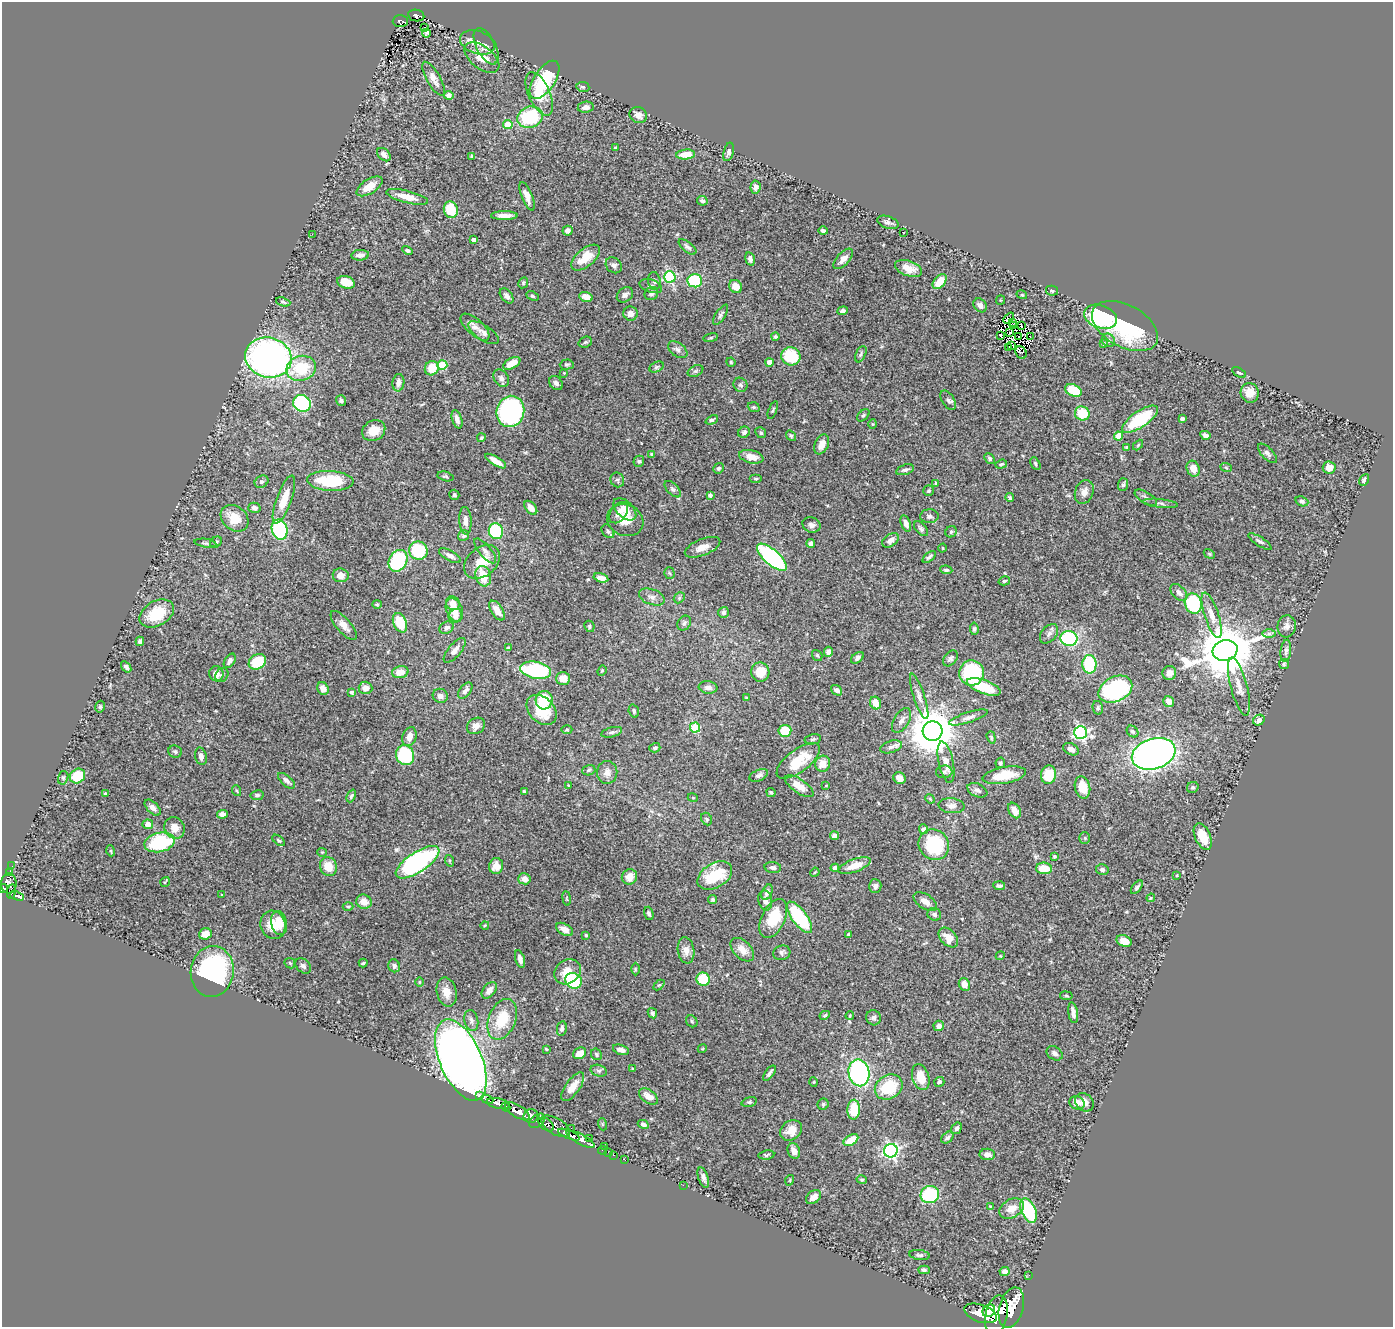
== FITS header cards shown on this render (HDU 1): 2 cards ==
NAXIS1  =                 1391
NAXIS2  =                 1325

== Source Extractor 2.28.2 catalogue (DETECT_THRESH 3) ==
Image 1391 x 1325 px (HDU 1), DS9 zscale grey, 1 PNG px = 1 image px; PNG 1395 x 1329 px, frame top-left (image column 1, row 1325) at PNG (2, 2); each listed source drawn as its Kron ellipse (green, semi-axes under 4 px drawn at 4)
Background 0.894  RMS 0.025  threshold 0.0753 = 3 sigma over >= 5 px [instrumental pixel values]
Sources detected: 469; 1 with non-positive FLUX_AUTO (blend fragments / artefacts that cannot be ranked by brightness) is neither listed nor drawn; the other 468 listed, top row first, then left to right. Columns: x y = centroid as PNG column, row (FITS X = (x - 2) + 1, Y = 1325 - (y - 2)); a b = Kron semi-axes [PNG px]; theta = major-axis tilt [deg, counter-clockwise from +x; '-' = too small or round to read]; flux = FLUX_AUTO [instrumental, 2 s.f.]
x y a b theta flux
416 15 8 6 -9 140
400 21 7 6 - 160
425 27 3 2 - 3.9
426 33 4 3 - 1.5
477 42 18 11 -19 17
486 46 20 9 -62 11
482 58 20 11 -38 29
433 79 19 7 -60 14
544 80 21 10 57 110
583 87 6 5 - 2.9
539 94 23 10 -66 36
449 95 5 4 - 9.8
586 107 8 5 7 8.4
638 115 9 7 -30 12
530 117 13 10 18 100
508 125 4 4 - 48
615 147 3 2 - 1.3
729 152 9 5 75 6
686 154 9 5 5 23
384 155 8 5 -43 8.3
472 156 4 3 - 2.9
370 186 15 7 33 17
755 187 7 5 85 5.9
527 196 15 5 -68 14
407 197 21 6 -14 26
702 201 5 4 - 4.2
451 210 8 7 - 44
504 216 13 4 1 12
888 222 11 6 -18 6
567 231 5 5 - 8.6
823 231 4 3 - 4.6
904 233 3 3 - 8.2
312 234 3 2 - 4.1
474 240 4 4 - 9
687 247 10 5 -39 4.9
407 250 5 4 - 3
360 255 9 5 5 8.4
586 257 17 9 39 32
750 259 7 4 -75 5.9
843 259 12 6 48 10
614 265 9 7 -45 5.8
908 268 14 7 -19 18
670 277 6 5 - 200
654 281 9 6 -83 4.3
695 281 7 6 - 83
346 282 9 6 -17 24
940 282 8 5 49 25
523 283 6 4 61 2.7
651 286 11 6 -19 5.7
736 286 7 6 - 22
1052 291 6 5 - 3.1
651 293 7 6 - 4.7
625 295 9 7 37 6.8
1022 295 5 3 - 1.6
507 296 8 5 -52 6.7
532 296 6 4 -26 2.4
586 297 7 4 -17 14
1001 300 4 4 - 1.6
283 302 7 3 -19 2.7
980 305 7 6 - 7
843 311 5 4 - 4.3
630 313 7 7 - 10
721 315 11 5 57 4.4
1100 317 17 11 -19 210
1009 318 6 2 48 1.6
1013 322 3 2 - 1.8
1013 325 3 2 - 0.33
1021 325 2 2 - 1.9
1125 326 36 21 -29 150
475 327 18 8 -42 13
484 333 18 7 -33 10
1010 333 3 2 - 2.2
1000 335 2 2 - 0.77
775 337 4 4 - 2.6
1019 337 3 2 - 1.5
1030 337 3 2 - 2.6
711 338 7 4 9 2.5
1108 340 7 6 - 4.6
585 342 7 5 20 2.7
1103 344 3 3 - 3.2
1012 345 3 2 - 1.8
1009 348 2 2 - 1
678 350 11 7 -36 6.8
1021 352 7 5 -61 4.3
861 354 9 5 65 4
791 356 10 9 - 77
268 357 23 20 -14 690
731 362 5 4 - 1.7
769 362 4 4 - 13
512 363 9 5 27 20
442 365 5 4 - 83
567 365 7 5 3 2.7
656 367 7 5 27 3.4
301 368 15 12 17 64
432 368 7 6 - 34
695 371 8 5 26 3.7
1239 372 7 3 -31 2.5
564 373 4 4 - 1.4
501 378 9 7 -58 6
398 383 8 6 82 8.4
556 383 8 6 -47 5.9
740 385 7 6 - 3.9
1073 390 9 6 -27 56
1250 393 10 9 - 22
948 400 11 6 -59 5.3
341 401 5 4 - 4.5
302 403 9 8 - 200
754 407 6 4 -19 2.3
773 410 9 3 69 2.1
510 411 16 14 74 290
1082 413 7 7 - 49
863 415 7 4 44 3.1
457 419 9 5 -72 7.9
1140 419 21 8 34 110
1182 419 4 3 - 3.7
712 420 6 4 24 3.7
872 424 5 3 - 1.4
374 431 12 10 26 23
744 432 6 5 - 5.3
761 433 6 5 - 3.2
1205 435 5 4 - 5.4
791 436 6 4 -54 2.3
1119 436 4 4 - 31
481 438 4 3 - 2
822 444 10 6 65 15
1138 445 6 3 46 1.9
1127 447 4 3 - 2.9
1267 453 12 5 -46 5.6
652 454 4 3 - 3.3
751 457 12 6 -13 18
990 459 6 4 -48 3.2
496 461 12 4 -31 14
639 461 5 5 - 3.1
1001 464 6 3 18 2.1
1035 464 7 4 -62 2.8
1226 467 6 3 -20 1.8
719 468 6 5 - 3.3
1329 468 6 6 - 14
1193 469 8 6 -70 17
905 470 9 5 17 4.8
446 476 8 4 -12 3.1
756 479 6 3 0 2
617 480 7 6 - 4.2
1364 480 6 4 59 4.8
330 481 23 10 -3 81
262 482 7 5 32 5.2
936 483 3 3 - 1.8
1123 485 6 5 - 3
673 489 10 5 -47 4.4
929 491 5 5 - 2.7
1084 492 12 9 68 12
454 495 5 5 - 3.4
710 495 4 3 - 4.5
1010 498 4 3 - 2.8
1146 498 12 5 -31 5.8
284 500 25 7 70 36
1302 501 6 4 -19 4
1160 503 17 3 -6 4.8
254 508 6 5 - 6.6
531 508 8 5 -50 11
625 509 14 8 -43 16
619 513 12 8 55 11
929 516 9 7 1 5.3
234 518 15 12 -39 32
625 520 19 15 -22 25
465 521 14 6 -87 9.9
906 523 8 4 -70 8.4
811 525 9 7 -21 7
921 529 9 5 -49 4.1
280 530 10 7 -76 190
496 531 8 7 - 120
608 531 8 5 -51 3.6
951 532 6 5 - 3.3
463 536 6 5 - 3.1
891 540 9 6 36 9.5
1260 541 13 4 -32 4.5
216 542 6 5 - 3.2
205 543 11 3 -9 3.2
811 543 4 4 - 4.6
702 547 19 8 22 16
943 548 4 3 - 1.3
418 551 9 9 - 100
485 551 15 6 -50 7.6
1209 554 6 4 -31 2.1
450 556 12 5 -29 7.2
772 557 18 7 -41 260
929 557 8 4 39 3.8
398 561 11 9 62 150
482 562 20 14 39 33
946 570 6 4 -8 3.3
669 573 5 5 - 2.5
341 575 8 7 - 15
483 576 10 7 -75 36
601 578 7 4 -14 12
1004 581 6 4 16 2.6
1179 593 10 6 -45 8.2
652 597 13 7 -20 9.2
679 598 6 4 47 2.5
453 603 7 6 - 11
1193 603 10 8 -72 120
377 604 4 4 - 1.8
454 610 12 8 -67 22
497 611 11 5 -57 15
724 612 5 5 - 3.9
157 613 18 12 28 48
1212 615 24 7 -71 18
455 616 7 6 - 7.2
400 623 10 6 -66 47
684 623 8 6 53 4.9
344 625 18 7 -49 13
589 626 6 5 - 2.9
1287 626 11 9 83 7.8
447 628 7 6 - 6.7
974 629 6 4 -84 2.8
1049 634 11 7 49 7.3
1269 634 7 4 0 3.8
1069 638 8 7 - 160
140 641 4 4 - 4.6
508 648 4 4 - 3.1
455 650 15 6 50 9.7
1225 651 12 10 16 11000
1286 651 11 5 83 5.5
829 652 5 5 - 8.1
817 655 6 4 -54 2.2
857 658 7 4 40 5.4
951 658 9 6 50 4.5
230 661 8 5 57 5.9
257 662 9 7 31 59
1089 664 9 7 -88 84
1284 664 5 5 - 2.2
126 667 6 4 -54 4.8
535 670 16 8 -10 160
602 671 5 4 - 2
400 672 8 6 14 19
760 672 9 9 - 31
972 673 12 12 - 140
1169 673 7 7 - 9
216 674 7 7 - 13
222 675 7 6 - 4.8
563 678 7 6 - 16
1239 686 30 8 -75 19
708 687 9 6 -7 7.3
984 687 18 6 -20 63
323 688 6 5 - 11
365 688 7 6 - 12
1115 689 18 12 27 200
837 690 6 4 -39 5.2
465 691 9 5 53 7.1
352 692 3 3 - 4.3
440 696 7 7 - 8.3
919 696 24 5 -72 12
746 697 4 2 - 1.3
544 700 9 8 - 56
1169 702 6 5 - 10
876 703 6 5 - 21
100 707 6 4 75 2.9
1098 708 7 5 -77 3.1
542 710 17 12 -45 56
634 711 7 5 -74 3.7
968 717 20 5 18 8.5
901 720 14 7 59 9.1
1259 720 6 5 - 6.4
476 726 9 7 34 9.6
695 728 5 5 - 84
567 730 5 3 - 1.8
785 731 6 6 - 45
933 731 10 10 - 7200
1133 731 6 5 - 3
612 732 10 5 14 4.9
1080 733 6 6 - 310
409 737 10 7 72 13
991 737 6 4 -72 2.3
813 739 8 5 11 3.4
891 747 11 6 17 6.5
655 748 5 4 - 3.5
1071 749 8 5 -26 8.8
175 751 7 6 - 4.3
1154 754 22 15 17 920
405 755 10 9 - 110
201 756 9 5 -76 7
798 761 25 11 37 54
946 762 21 7 -78 17
1000 763 5 4 - 2.7
823 764 8 7 - 18
589 770 7 5 18 3
607 772 11 10 - 11
944 772 8 6 5 4
759 775 10 5 23 5.9
1004 775 22 8 10 39
1049 775 9 7 79 49
78 776 8 7 - 51
63 778 7 5 75 2.8
899 778 6 5 - 11
287 781 10 5 -41 5.9
568 785 3 2 - 1.1
826 785 4 3 - 1.7
799 786 16 7 -35 19
1082 787 11 7 -76 30
1193 787 6 5 - 3.4
977 790 10 6 -24 6.9
237 791 5 3 - 1.7
524 791 3 3 - 2.2
771 792 4 3 - 2.4
105 794 4 3 - 2.3
257 795 6 5 - 3.3
351 796 7 4 67 3.1
693 798 5 3 - 1.4
930 799 5 4 - 1.7
951 806 13 7 -6 10
153 808 10 5 -44 8.8
1014 810 8 5 -59 13
222 814 5 4 - 7.7
707 819 6 5 - 3.2
148 824 5 5 - 14
175 828 11 10 - 18
923 829 5 4 - 8.6
834 836 4 4 - 7.1
1203 836 14 7 -66 32
1085 838 6 5 - 2.6
279 840 7 4 -40 2.7
160 842 15 9 12 130
934 845 16 14 -48 92
111 851 5 3 - 1.6
322 852 4 4 - 2
1054 856 3 3 - 2.5
450 861 6 4 -72 2.3
418 862 25 10 34 350
12 866 2 2 - 8.3
496 866 8 7 - 11
855 866 17 6 20 26
328 867 9 8 - 27
773 867 8 5 -6 4.5
835 868 4 4 - 15
1044 868 8 5 -2 32
1102 870 6 5 - 4.2
815 872 5 3 - 1.5
9 873 3 2 - 35
1177 875 3 2 - 1.3
715 876 19 12 31 62
629 877 8 7 - 19
524 879 6 5 - 12
165 882 5 2 - 1.9
9 883 10 8 90 720
875 886 7 6 - 5.3
999 886 6 4 -4 3.9
1137 887 8 4 51 3.9
3 889 5 4 - 390
11 892 7 3 83 240
767 892 8 5 66 7
221 895 3 2 - 1.2
17 896 7 3 -21 240
567 898 7 3 -82 1.7
1151 898 4 3 - 1.7
713 899 4 4 - 2.4
765 900 10 7 -79 8.8
364 902 8 7 - 16
925 902 13 7 -34 14
348 906 5 3 - 1.9
649 913 7 4 -72 4.2
934 914 7 6 - 5
799 917 18 7 -54 130
773 919 21 11 64 58
279 923 12 8 -77 22
273 925 14 12 -73 27
485 925 4 3 - 1.5
565 929 9 5 -31 10
205 934 6 5 - 23
586 935 3 3 - 1.9
849 935 4 4 - 7.1
948 938 11 7 -45 21
1124 941 8 5 -19 16
686 950 13 8 -82 12
742 950 14 8 -45 15
782 953 9 7 18 5.4
1000 956 4 3 - 1.5
520 959 9 4 -75 8.3
290 963 6 4 -45 2.4
363 963 4 2 - 2.6
303 966 9 6 -44 5.1
394 966 6 6 - 5.8
635 969 6 4 -90 2
212 971 25 21 82 350
567 972 14 11 37 25
703 979 7 6 - 63
574 981 8 7 - 87
419 982 5 3 - 1.7
659 985 6 4 43 2.1
964 985 7 5 -63 15
489 990 9 6 52 12
447 992 15 9 -77 19
1066 996 6 3 -9 1.8
652 1013 5 4 - 3.1
1073 1013 10 4 -80 9.5
825 1015 5 3 - 2.5
850 1016 4 3 - 1.5
874 1018 8 7 - 5.2
502 1019 21 13 68 61
471 1021 11 7 -79 7
692 1021 6 5 - 2.8
939 1026 5 5 - 6.6
562 1028 7 4 79 5.6
546 1049 3 3 - 1.9
702 1049 4 3 - 1.5
621 1050 8 5 -18 9.2
580 1053 7 5 29 20
1055 1053 9 6 -36 6.1
596 1054 6 5 - 2.9
461 1060 43 21 -67 3000
633 1069 4 3 - 2.3
599 1071 8 5 -15 3.9
769 1073 9 3 54 4.5
859 1073 13 10 -78 270
921 1077 13 8 -74 30
814 1082 5 3 - 1.5
939 1082 5 5 - 4.2
573 1087 17 7 55 18
889 1087 14 11 32 66
480 1096 4 3 - 140
648 1096 10 6 -34 16
487 1099 6 3 -23 280
749 1102 8 4 15 2.9
1084 1102 10 8 -39 13
1077 1103 8 6 -28 9.3
498 1104 11 5 -11 1300
823 1104 5 5 - 3.1
506 1107 5 3 - 340
854 1110 10 6 88 55
517 1111 14 6 -32 2600
531 1116 7 7 - 1000
537 1121 9 5 38 440
546 1124 9 5 -39 490
602 1124 6 4 -71 2
643 1124 6 4 -27 4.7
556 1126 16 8 -31 1000
571 1128 2 2 - 12
957 1128 6 4 57 5
791 1130 12 9 34 21
569 1135 11 4 -22 1300
947 1138 7 5 41 4.3
581 1139 15 5 -28 1600
589 1139 2 2 - 8.1
851 1140 8 5 31 38
604 1147 3 2 - 33
603 1150 4 2 - 23
794 1151 8 6 -68 12
891 1151 7 6 - 380
608 1152 2 2 - 14
987 1154 8 5 -1 9
613 1155 3 2 - 23
766 1155 8 4 9 2.9
625 1160 2 2 - 11
703 1178 10 5 -71 7
790 1180 5 3 - 1.3
862 1180 5 4 - 2.2
683 1185 2 2 - 35
930 1195 9 8 - 110
813 1197 8 6 40 12
990 1206 4 3 - 1.4
1012 1208 13 9 30 18
1029 1210 13 7 -67 120
920 1255 10 5 -8 3.9
924 1270 6 4 -2 3.4
1005 1272 5 4 - 9.3
1029 1275 2 2 - 11
1011 1308 21 12 74 5600
989 1311 7 5 50 1300
981 1313 17 8 -19 4300
996 1315 20 11 77 5200
At the frame edge (FLAGS 8, measured only in part): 1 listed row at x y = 3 889
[1 non-positive-flux detection neither listed nor drawn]